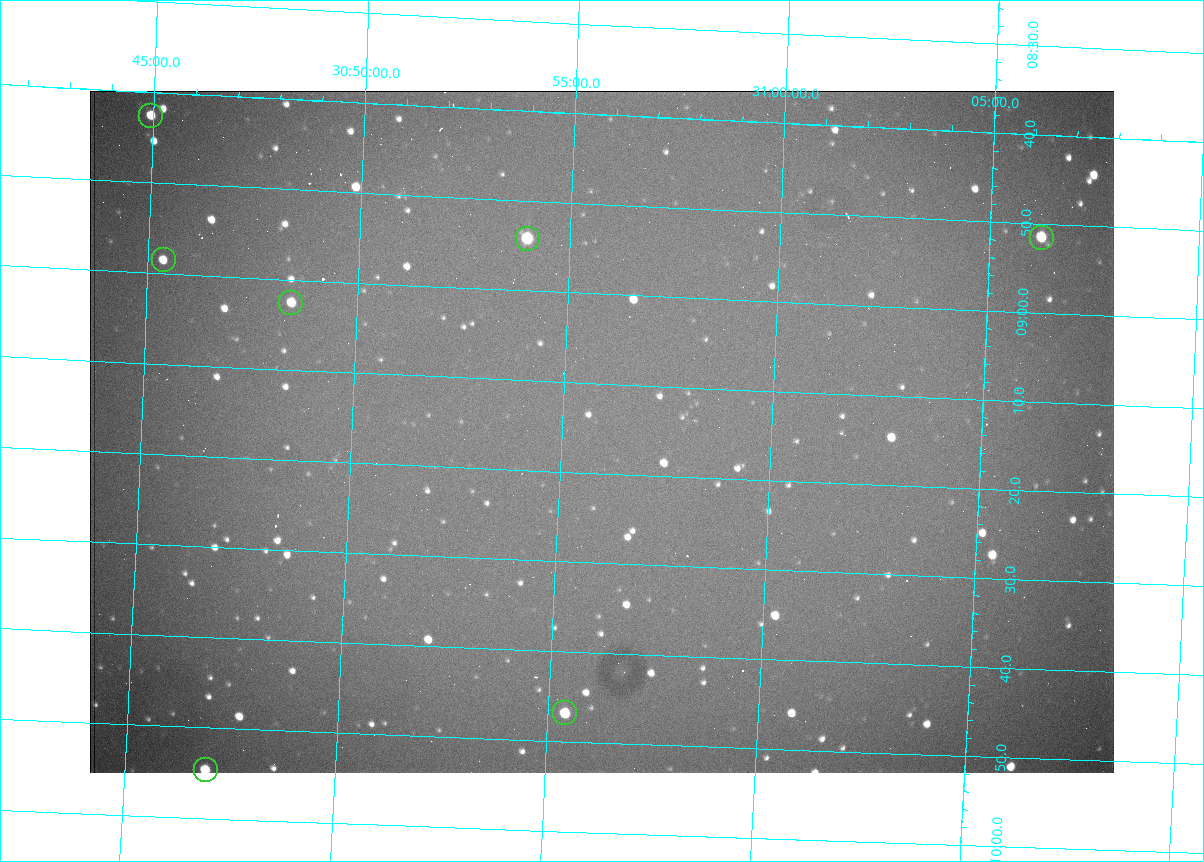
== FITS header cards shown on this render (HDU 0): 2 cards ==
NAXIS1  =                 1024 /fastest changing axis
NAXIS2  =                  682 /next to fastest changing axis

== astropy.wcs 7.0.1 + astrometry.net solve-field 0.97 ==
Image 1024 x 682 px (HDU 0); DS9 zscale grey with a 90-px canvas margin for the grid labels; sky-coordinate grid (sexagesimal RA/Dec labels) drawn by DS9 from the SOLVED WCS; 7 Tycho-2 reference stars matched to detected sources circled (green)
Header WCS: RA---TAN/DEC--TAN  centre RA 07:09:15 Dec +30:56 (107.31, +30.93 deg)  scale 1.44 arcsec/px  FOV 24.5' x 16.3'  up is -93 deg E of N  parity flipped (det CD > 0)
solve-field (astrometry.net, Tycho-2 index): VERIFIED the header's WCS against the Tycho-2 star catalogue (7 matches, 0 conflicts) and refined it, rather than solving blind
Solved WCS: RA---TAN-SIP/DEC--TAN-SIP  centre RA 07:09:15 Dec +30:56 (107.31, +30.93 deg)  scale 1.43 arcsec/px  FOV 24.4' x 16.3'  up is -93 deg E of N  parity flipped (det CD > 0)
The solver's refit moves the header's centre by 2 arcsec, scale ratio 0.9957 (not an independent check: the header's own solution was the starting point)
Tycho-2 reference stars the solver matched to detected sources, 7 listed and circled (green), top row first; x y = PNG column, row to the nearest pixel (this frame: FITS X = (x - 90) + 1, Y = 682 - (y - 91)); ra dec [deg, ICRS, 3 dp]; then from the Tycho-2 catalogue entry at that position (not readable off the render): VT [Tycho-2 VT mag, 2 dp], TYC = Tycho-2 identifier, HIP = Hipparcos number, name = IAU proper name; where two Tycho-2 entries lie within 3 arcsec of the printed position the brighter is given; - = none
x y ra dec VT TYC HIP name
151 116 107.177 +30.749 11.91 2438-477-1 - -
1042 238 107.215 +31.104 11.64 2438-821-1 - -
528 239 107.226 +30.900 10.76 2438-883-1 - -
164 260 107.244 +30.756 12.13 2438-718-1 - -
291 303 107.261 +30.807 12.26 2438-856-1 - -
565 713 107.445 +30.924 11.38 2438-1056-1 - -
206 770 107.478 +30.782 11.68 2438-545-1 - -